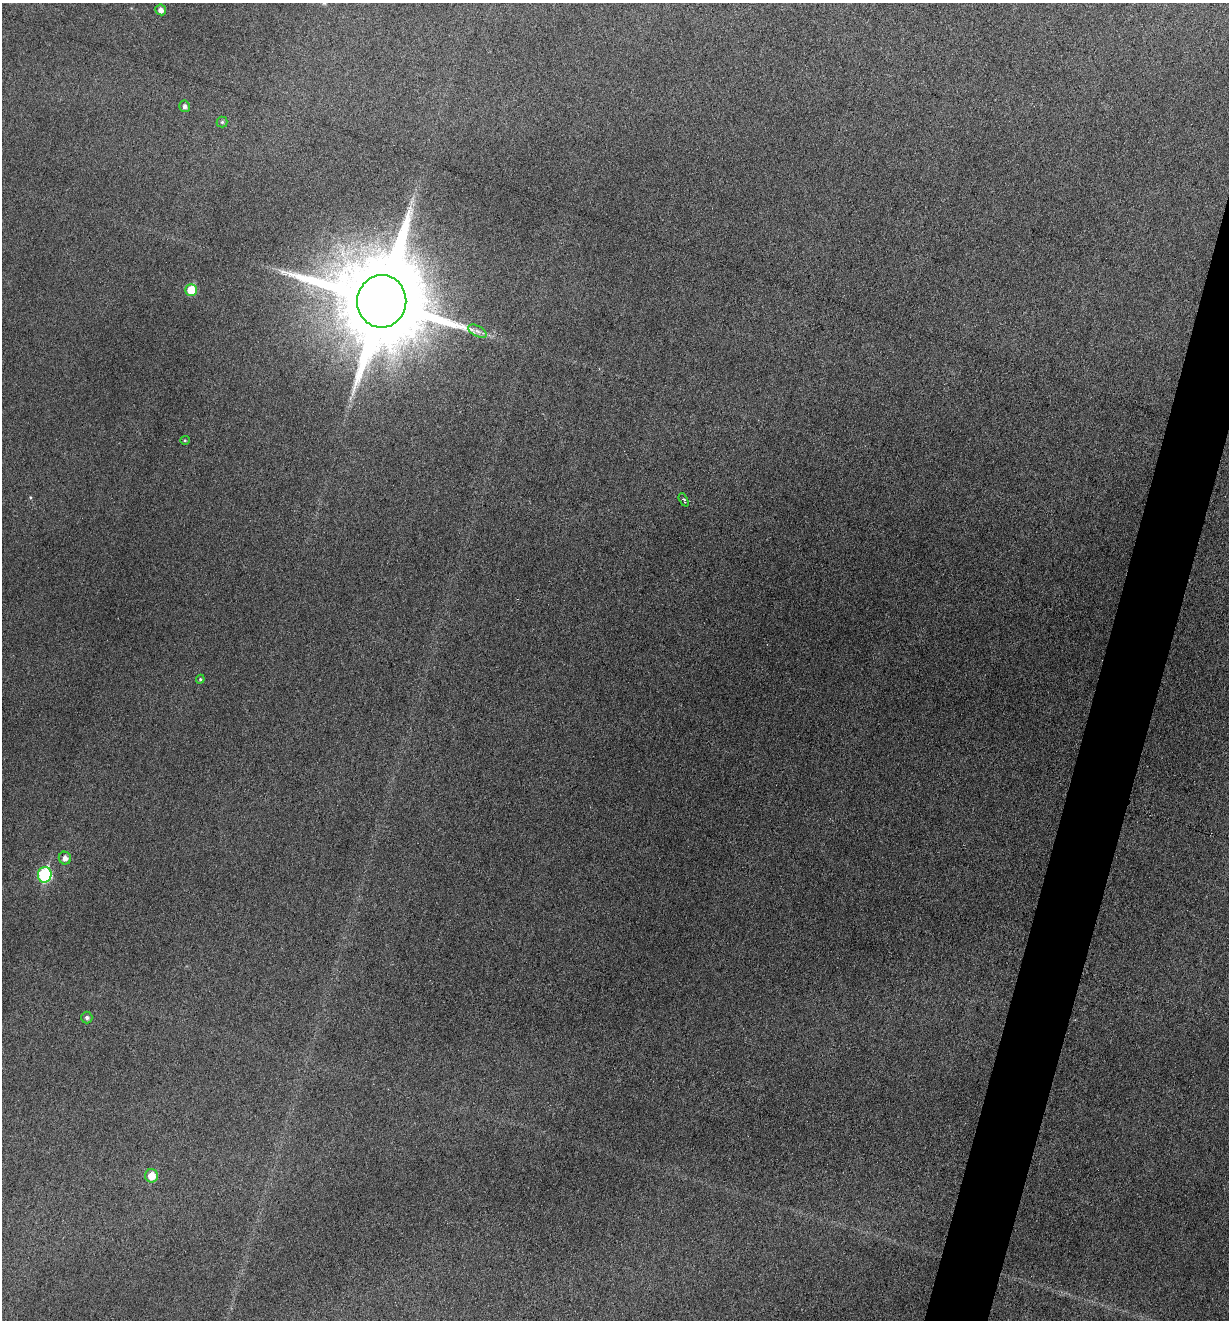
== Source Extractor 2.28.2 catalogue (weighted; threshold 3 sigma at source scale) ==
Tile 10 of 4 x 4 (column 2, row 3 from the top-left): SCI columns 1359-2585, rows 1322-2639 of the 5297 x 5275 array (HDU 1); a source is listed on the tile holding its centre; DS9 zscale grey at full resolution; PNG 1231 x 1322 px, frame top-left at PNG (2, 3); each listed source drawn as its Kron ellipse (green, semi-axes under 4 px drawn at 4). Shown black and unused: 4% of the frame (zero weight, under 3 of 6 exposures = <1% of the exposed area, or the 3 px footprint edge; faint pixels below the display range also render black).
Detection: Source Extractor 2.28.2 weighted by HDU 2 'WHT'; one run over the whole footprint, this tile lists its part. Background 0.0601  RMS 0.0063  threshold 0.0259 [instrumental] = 3 sigma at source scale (4.09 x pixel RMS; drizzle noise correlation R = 1.36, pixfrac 0.8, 0.05/0.05 arcsec/px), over >= 5 px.
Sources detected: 13; all 13 listed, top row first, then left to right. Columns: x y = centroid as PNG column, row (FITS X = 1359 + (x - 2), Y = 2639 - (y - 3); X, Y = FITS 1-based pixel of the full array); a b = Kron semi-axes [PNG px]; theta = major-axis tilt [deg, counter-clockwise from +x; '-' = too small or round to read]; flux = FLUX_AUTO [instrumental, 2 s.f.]
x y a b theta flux
161 10 5 5 - 2.8
185 106 6 5 - 1.8
222 122 5 5 - 1.1
191 290 6 5 - 15
382 301 26 24 84 13000
477 331 10 5 -27 2.3
185 440 4 4 - 0.62
684 500 7 3 -62 1.3
200 679 4 4 - 0.77
65 858 6 6 - 3.3
45 875 8 7 - 52
87 1017 6 5 - 1.6
151 1176 6 6 - 9